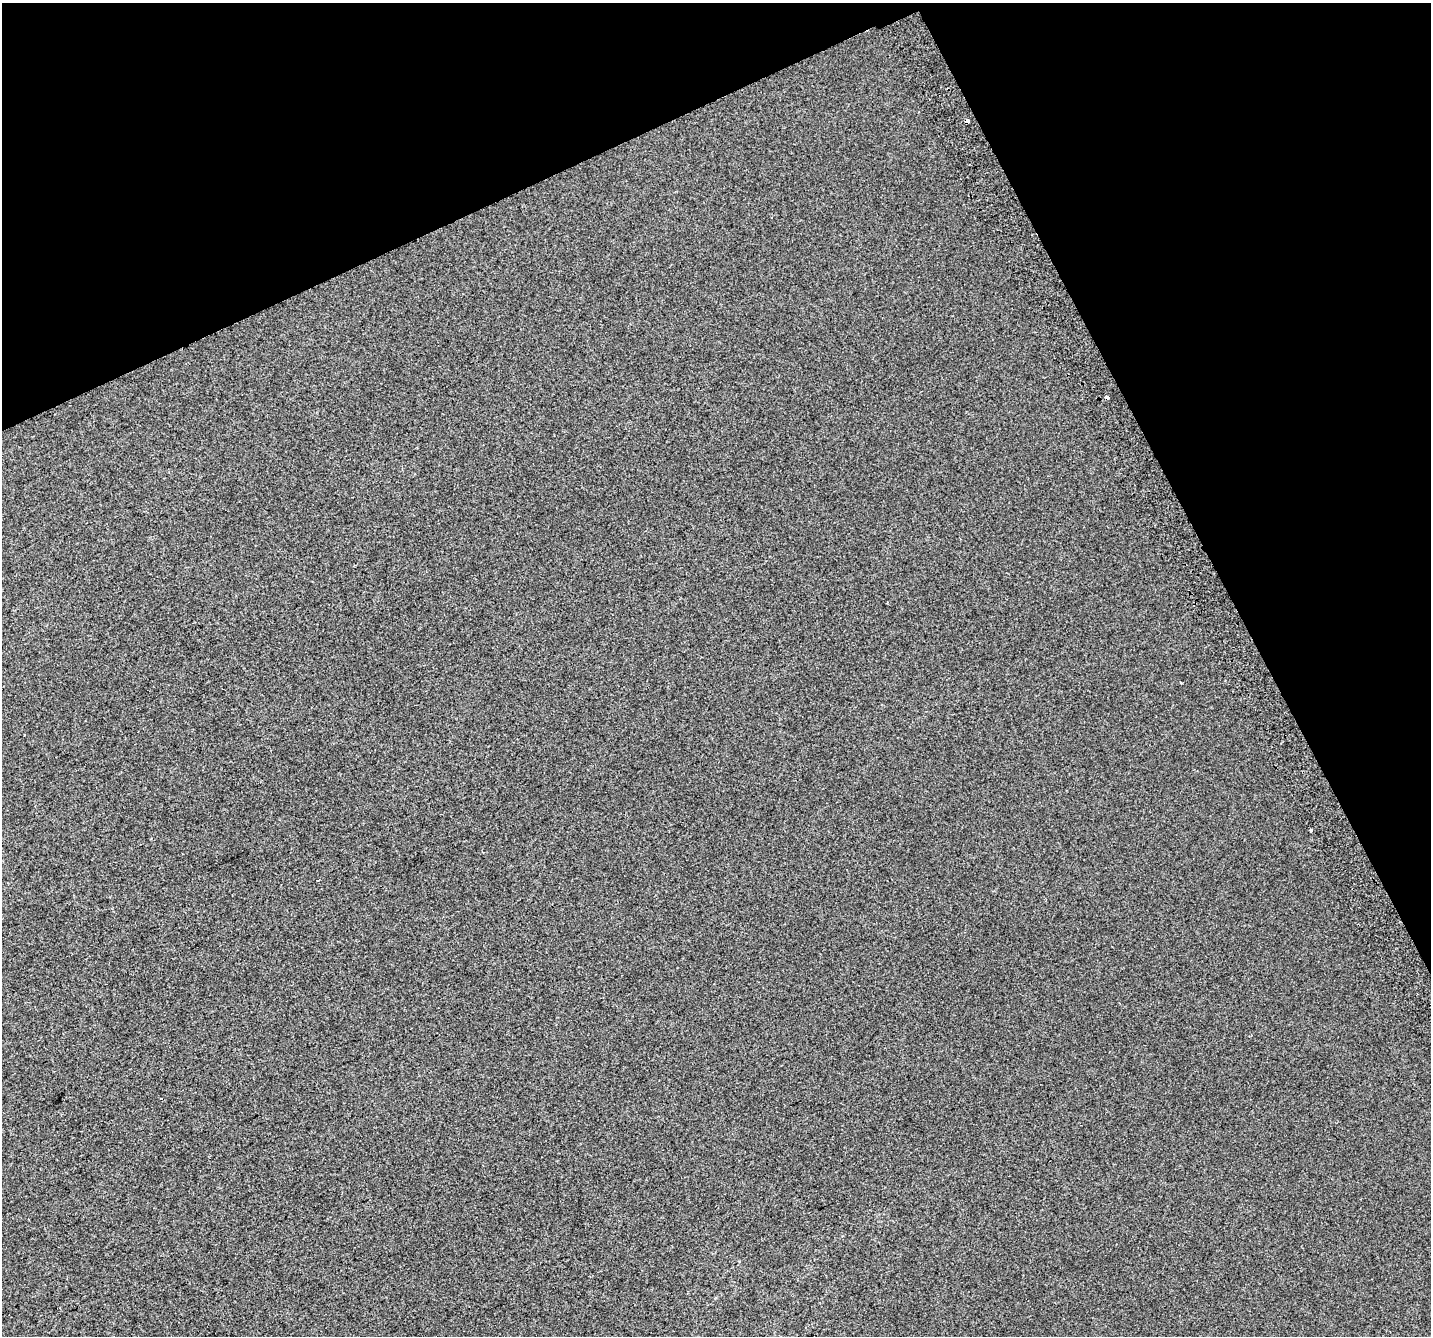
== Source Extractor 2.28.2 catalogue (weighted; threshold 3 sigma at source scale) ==
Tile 3 of 4 x 4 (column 3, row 1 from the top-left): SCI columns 2901-4329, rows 4179-5512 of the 5798 x 5630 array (HDU 1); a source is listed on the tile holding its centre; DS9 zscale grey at full resolution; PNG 1433 x 1338 px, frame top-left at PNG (2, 3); no overlay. Shown black and unused: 24% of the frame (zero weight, under 2 of 3 exposures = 2% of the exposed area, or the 3 px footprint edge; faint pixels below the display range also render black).
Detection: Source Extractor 2.28.2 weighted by HDU 2 'WHT'; one run over the whole footprint, this tile lists its part. Background 0.00565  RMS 0.0069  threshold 0.0313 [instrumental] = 3 sigma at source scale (4.5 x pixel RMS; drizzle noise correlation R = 1.50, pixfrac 1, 0.0396/0.0396 arcsec/px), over >= 5 px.
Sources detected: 4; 2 cosmic-ray / hot-pixel residue — not listed; the other 2 listed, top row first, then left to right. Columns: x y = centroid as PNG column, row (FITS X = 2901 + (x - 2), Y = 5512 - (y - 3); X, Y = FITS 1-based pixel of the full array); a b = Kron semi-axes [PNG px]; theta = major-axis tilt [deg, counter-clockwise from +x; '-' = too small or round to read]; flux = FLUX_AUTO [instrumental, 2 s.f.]
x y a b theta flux
1181 683 3 2 - 0.75
1311 830 3 3 - 2.1